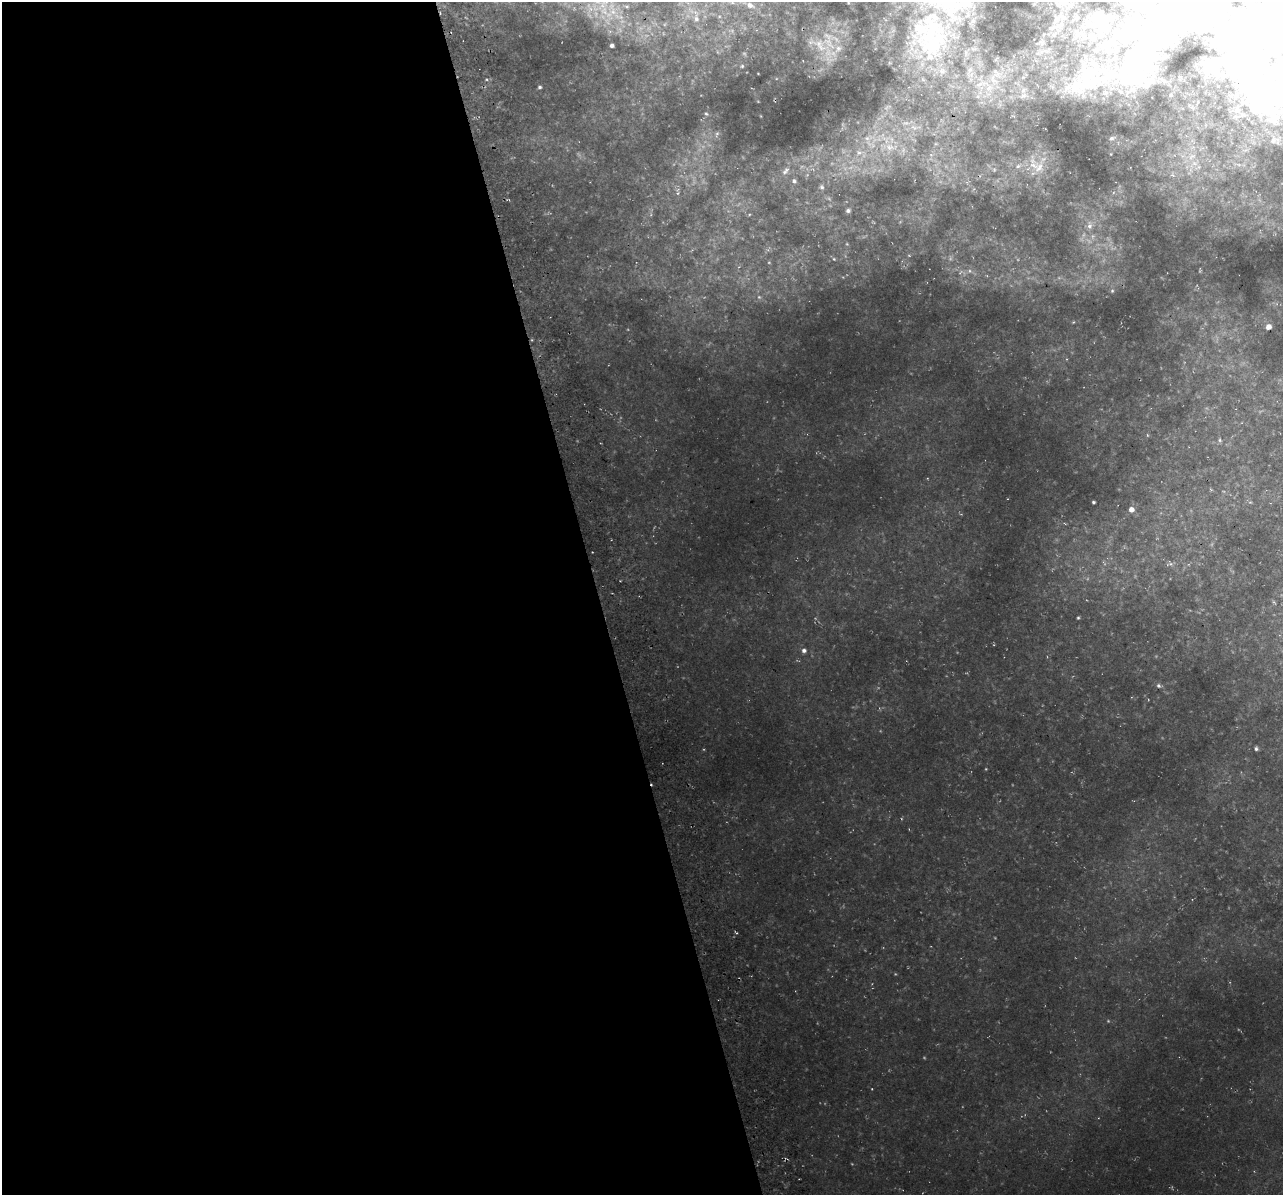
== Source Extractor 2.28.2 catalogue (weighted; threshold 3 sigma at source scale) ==
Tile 9 of 4 x 4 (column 1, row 3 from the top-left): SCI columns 55-1335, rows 1303-2495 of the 5224 x 4944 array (HDU 1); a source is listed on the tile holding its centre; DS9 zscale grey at full resolution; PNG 1285 x 1197 px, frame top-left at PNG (2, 2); no overlay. Shown black and unused: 47% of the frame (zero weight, under 3 of 4 exposures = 3% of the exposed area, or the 3 px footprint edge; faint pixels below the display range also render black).
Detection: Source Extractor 2.28.2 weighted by HDU 2 'WHT'; one run over the whole footprint, this tile lists its part. Background 0.0506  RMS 0.009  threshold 0.0405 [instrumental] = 3 sigma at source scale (4.5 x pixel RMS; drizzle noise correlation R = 1.50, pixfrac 1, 0.0396/0.0396 arcsec/px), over >= 5 px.
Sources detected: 77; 8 too faint to see at this stretch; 11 inside a brighter object's white glare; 2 cosmic-ray / hot-pixel residue — not listed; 9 inside a brighter listed object's ellipse — not listed separately; the other 47 listed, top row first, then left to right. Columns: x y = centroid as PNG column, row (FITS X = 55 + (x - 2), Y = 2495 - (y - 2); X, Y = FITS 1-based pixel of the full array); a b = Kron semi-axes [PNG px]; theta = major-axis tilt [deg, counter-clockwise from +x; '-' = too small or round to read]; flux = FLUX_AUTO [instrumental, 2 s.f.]
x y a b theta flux
750 5 7 6 - 3.4
613 12 6 6 - 2.5
1076 18 3 2 - 0.95
696 19 6 5 - 2.1
931 31 85 41 47 140
612 45 4 4 - 2.3
820 45 31 15 -36 26
1133 65 47 39 57 140
742 66 4 4 - 1.1
1090 79 56 43 30 98
982 84 28 8 7 17
540 87 4 4 - 1.6
1258 88 72 45 -34 140
1023 90 10 7 51 4.6
1171 95 3 2 - 0.93
978 96 7 6 - 3.4
706 114 5 4 - 1.3
915 127 22 8 0 12
717 134 8 5 61 2.1
867 138 8 6 -1 3.9
1112 138 9 6 18 3.1
936 144 6 4 -17 1.3
889 147 14 10 -18 13
859 152 9 8 - 4.7
931 154 6 4 0 1.7
1033 165 23 13 -76 17
1018 166 8 6 29 2.9
785 171 14 8 50 6.2
794 181 7 6 - 2.9
822 187 7 6 - 2.4
677 193 5 4 - 1.4
848 211 5 4 - 2.4
1090 225 13 7 87 6.2
834 259 5 4 - 1
970 271 6 6 - 2.2
1112 291 5 4 - 1.1
1268 327 5 4 - 6.4
1147 435 5 3 - 0.74
1220 440 6 4 -90 1.4
1093 502 3 3 - 1.3
1131 509 5 5 - 5.8
1171 564 8 5 -10 2.6
1078 618 3 3 - 1
804 650 5 5 - 3.1
1158 686 7 5 -45 2.2
1256 749 5 5 - 2
872 1089 3 2 - 0.53
Isophote crosses this tile's border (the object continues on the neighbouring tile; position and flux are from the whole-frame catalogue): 2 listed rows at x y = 931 31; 1258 88
Unlisted compact peaks at least as high as the median listed source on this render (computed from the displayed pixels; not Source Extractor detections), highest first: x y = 486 79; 605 12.